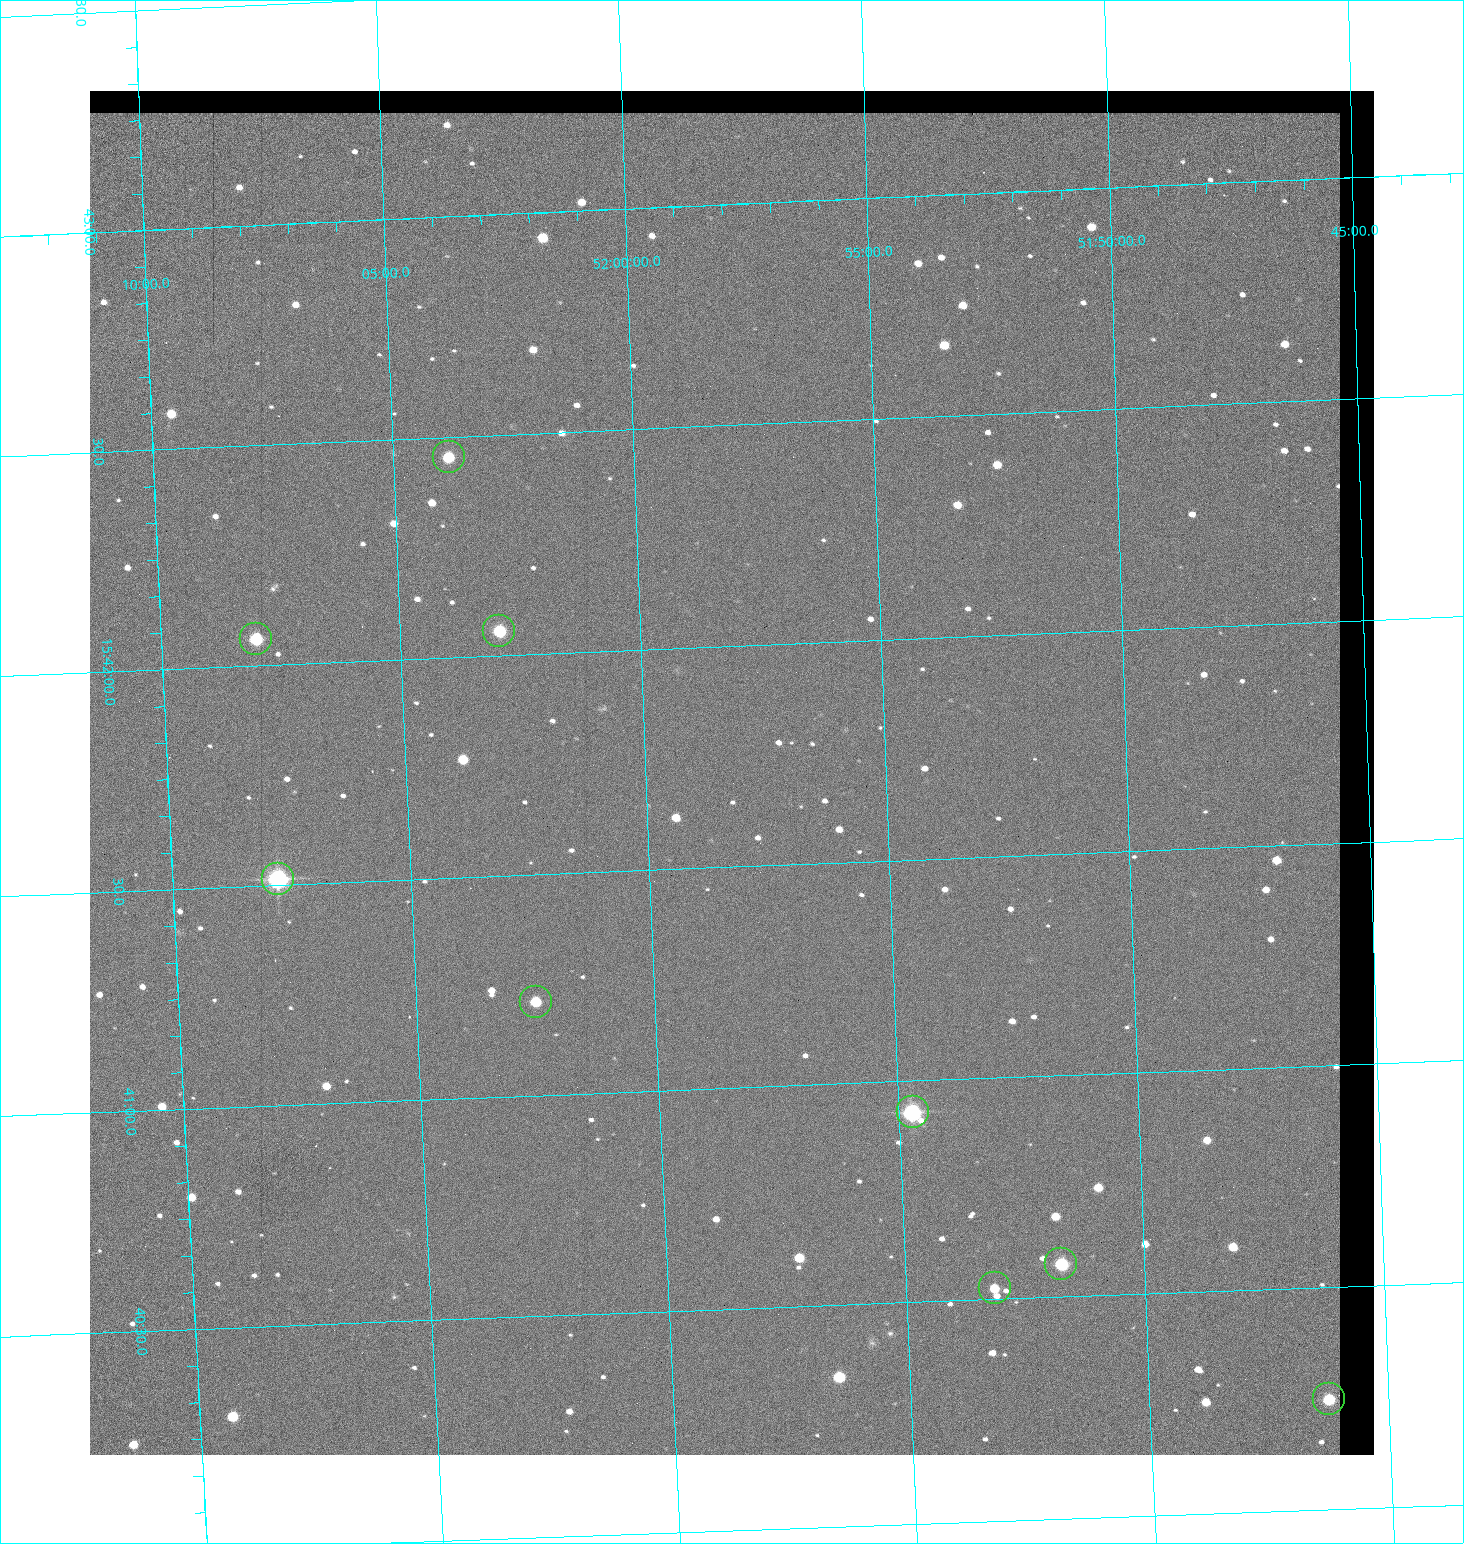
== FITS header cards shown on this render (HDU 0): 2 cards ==
NAXIS1  =                 1284 / length of data axis 1
NAXIS2  =                 1364 / length of data axis 2

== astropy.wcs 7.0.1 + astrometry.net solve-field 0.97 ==
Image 1284 x 1364 px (HDU 0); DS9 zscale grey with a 90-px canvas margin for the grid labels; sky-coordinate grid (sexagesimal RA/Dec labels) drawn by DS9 from the SOLVED WCS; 9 Tycho-2 reference stars matched to detected sources circled (green)
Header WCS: RA---TAN/DEC--TAN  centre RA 15:41:43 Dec +51:58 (235.43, +51.97 deg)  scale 1.26 arcsec/px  FOV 26.9' x 28.5'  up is +92 deg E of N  parity flipped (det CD > 0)
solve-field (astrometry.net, Tycho-2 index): VERIFIED the header's WCS against the Tycho-2 star catalogue (9 matches, 0 conflicts) and refined it, rather than solving blind
Solved WCS: RA---TAN-SIP/DEC--TAN-SIP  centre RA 15:41:43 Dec +51:58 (235.43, +51.97 deg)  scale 1.25 arcsec/px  FOV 26.8' x 28.5'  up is +92 deg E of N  parity flipped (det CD > 0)
The solver's refit moves the header's centre by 0.42 arcsec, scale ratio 0.9963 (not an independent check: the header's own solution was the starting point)
Tycho-2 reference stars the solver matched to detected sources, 9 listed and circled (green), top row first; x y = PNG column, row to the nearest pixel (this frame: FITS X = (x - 90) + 1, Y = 1364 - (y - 91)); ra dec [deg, ICRS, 3 dp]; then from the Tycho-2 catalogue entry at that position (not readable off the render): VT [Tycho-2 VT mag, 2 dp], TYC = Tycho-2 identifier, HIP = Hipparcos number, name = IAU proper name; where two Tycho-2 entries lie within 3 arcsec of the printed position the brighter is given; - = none
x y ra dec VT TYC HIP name
449 457 235.614 +52.064 11.61 3489-1132-1 - -
499 631 235.514 +52.049 11.19 3489-1407-1 - -
256 639 235.515 +52.133 11.12 3489-1380-1 - -
278 879 235.378 +52.130 9.31 3489-1322-1 76850 -
536 1002 235.303 +52.042 11.52 3489-958-1 - -
913 1112 235.232 +51.912 9.59 3489-824-1 - -
1061 1264 235.143 +51.862 10.97 3489-1016-1 - -
995 1288 235.131 +51.886 12.29 3489-908-1 - -
1329 1399 235.062 +51.771 11.53 3489-1453-1 - -